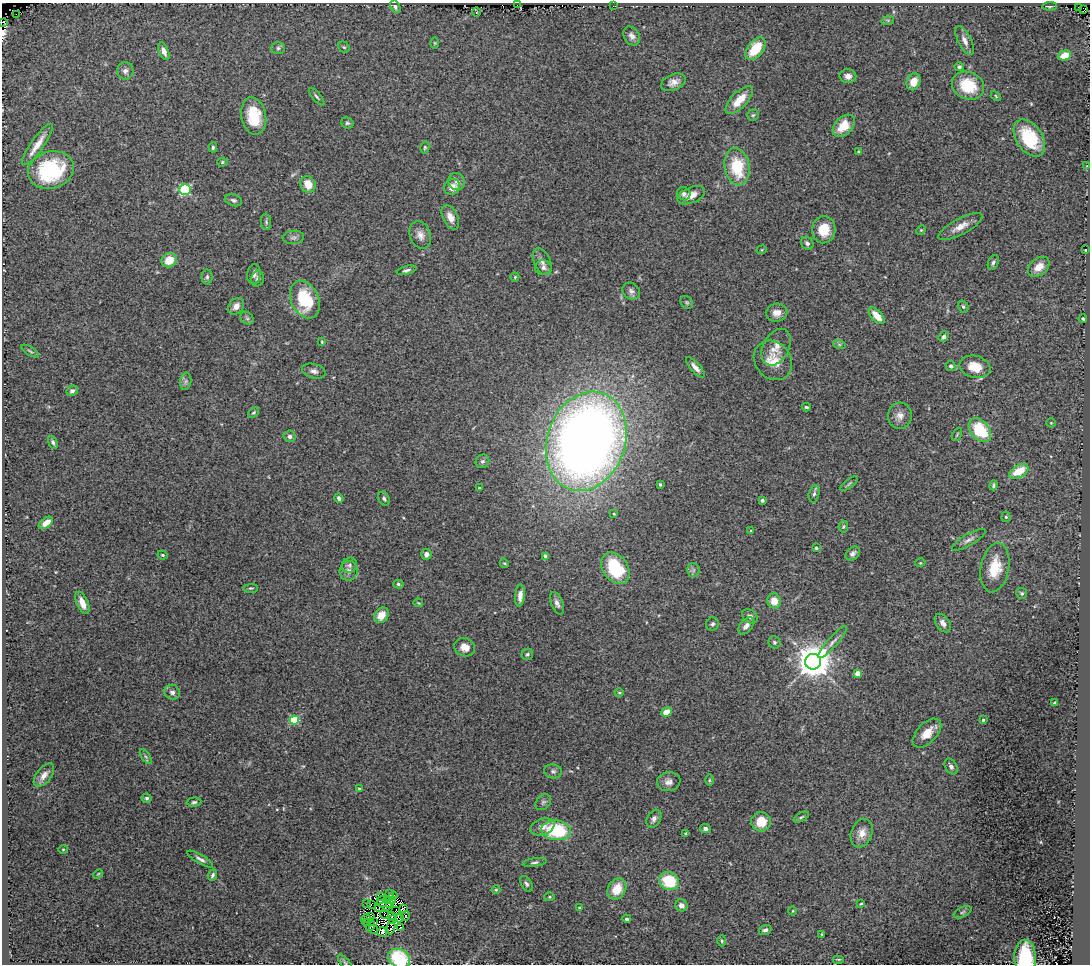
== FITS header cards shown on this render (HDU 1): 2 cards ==
NAXIS1  =                 1088
NAXIS2  =                  962

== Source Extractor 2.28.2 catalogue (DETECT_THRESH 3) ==
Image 1088 x 962 px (HDU 1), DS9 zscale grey, 1 PNG px = 1 image px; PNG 1092 x 966 px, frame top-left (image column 1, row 962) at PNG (2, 3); each listed source drawn as its Kron ellipse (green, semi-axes under 4 px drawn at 4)
Background 1.97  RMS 0.12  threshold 0.351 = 3 sigma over >= 5 px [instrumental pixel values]
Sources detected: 230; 12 with non-positive FLUX_AUTO (blend fragments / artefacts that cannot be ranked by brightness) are neither listed nor drawn; the other 218 listed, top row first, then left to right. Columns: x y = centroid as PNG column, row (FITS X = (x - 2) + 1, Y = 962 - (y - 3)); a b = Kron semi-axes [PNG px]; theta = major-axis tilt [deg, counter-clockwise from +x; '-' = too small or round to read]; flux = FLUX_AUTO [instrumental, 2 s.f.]
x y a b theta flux
517 5 2 2 - 9.1
613 6 2 2 - 200
1049 6 7 3 4 21
395 7 6 5 - 17
1078 7 3 2 - 18
1084 10 2 2 - 18
476 12 5 3 - 7
16 14 2 2 - 28
888 20 6 4 18 12
2 22 2 2 - 12
632 36 10 7 -57 39
965 41 16 6 -62 49
435 43 5 3 - 8.2
344 47 6 5 - 12
278 48 7 6 - 16
755 49 13 7 51 220
164 51 9 4 -68 40
1065 55 6 5 - 150
959 67 5 4 - 17
125 71 8 8 - 32
848 76 8 7 - 45
673 82 13 8 23 57
913 82 9 6 67 87
968 86 16 13 -23 300
996 96 6 3 -46 8.7
317 97 11 3 -50 17
739 100 18 7 46 140
753 115 6 5 - 13
254 116 19 12 -79 300
347 123 6 5 - 16
844 126 13 9 45 150
1029 138 20 13 -56 390
37 144 25 6 55 96
213 147 5 4 - 14
425 147 6 4 77 11
858 151 4 3 - 8.7
222 162 5 4 - 11
1087 166 3 2 - 4.5
737 167 19 12 -81 350
51 170 23 18 16 710
457 182 9 8 - 32
308 184 9 7 -56 110
452 187 8 7 - 79
185 190 5 5 - 830
684 194 7 6 - 23
691 195 14 8 23 79
233 200 9 5 -17 21
450 217 13 7 -63 65
266 222 8 5 -82 14
960 227 24 8 28 89
824 230 13 11 86 160
921 230 5 3 - 7.7
420 235 14 10 -70 61
293 237 11 6 4 25
807 243 7 5 -51 22
762 250 5 4 - 9.3
1085 250 2 2 - 4.3
169 260 8 7 - 130
542 262 14 8 -65 47
993 262 8 5 68 20
1039 267 12 8 39 92
543 268 8 7 - 31
406 270 10 4 13 24
254 274 10 7 83 40
207 277 7 5 89 18
515 277 4 4 - 9.6
257 279 8 6 78 22
631 291 9 8 - 32
305 300 20 13 -66 420
687 302 7 5 -46 14
236 306 9 7 50 51
963 306 6 5 - 16
777 313 11 9 10 64
877 316 10 5 -47 110
247 318 7 5 -42 17
1083 319 4 3 - 10
944 337 6 4 51 19
322 342 4 3 - 7.5
839 344 6 4 -19 14
776 347 19 13 62 95
30 351 10 4 -32 15
773 360 21 17 -50 150
951 366 5 5 - 21
695 367 13 5 -49 48
975 367 15 11 -13 160
314 371 12 7 -16 35
186 381 9 5 83 21
72 391 6 5 - 22
806 407 4 3 - 12
254 413 6 4 39 12
900 416 13 12 - 62
1051 423 5 4 - 9.1
980 430 13 9 -50 400
957 434 7 3 63 9.9
290 436 6 5 - 31
586 441 51 39 71 9400
53 442 7 4 -68 17
482 461 7 6 - 23
1019 471 10 6 29 180
660 484 4 3 - 9.2
849 484 11 3 38 14
993 485 5 3 - 15
479 488 3 3 - 10
814 494 9 5 76 21
339 498 5 4 - 23
384 499 7 5 -62 18
762 501 4 3 - 17
614 514 4 4 - 9.2
1006 517 5 4 - 11
46 523 8 4 36 63
843 526 6 4 85 12
751 531 3 3 - 10
969 540 19 5 30 39
816 548 3 3 - 11
853 553 8 6 41 29
426 554 5 5 - 39
163 555 5 3 - 8.5
545 556 4 4 - 42
504 563 5 3 - 8.4
920 563 5 3 - 6.9
349 565 8 7 - 23
615 568 17 12 -54 470
995 568 25 14 79 230
693 570 7 6 - 24
349 571 10 9 - 41
398 584 5 4 - 13
251 588 7 4 3 13
1022 593 5 5 - 13
520 596 11 5 84 48
774 601 7 7 - 90
82 603 12 5 -66 79
418 603 5 3 - 7.1
557 603 12 6 -68 34
381 615 8 6 53 91
750 616 9 6 -34 30
943 623 10 6 -55 40
712 624 6 6 - 22
746 626 10 6 50 49
774 642 6 6 - 17
833 642 21 5 48 50
465 647 10 9 - 71
527 654 6 5 - 16
813 662 8 8 - 19000
857 673 4 4 - 130
172 692 8 7 - 29
619 693 4 4 - 9.7
1055 703 4 3 - 11
667 712 5 4 - 110
294 720 5 4 - 410
983 720 3 3 - 11
927 733 18 10 46 110
146 757 8 4 -54 17
951 766 8 5 -60 25
553 771 9 7 -11 23
44 775 13 7 52 53
709 780 6 4 90 10
669 782 12 9 8 47
359 789 4 3 - 11
147 798 5 4 - 17
194 802 7 4 3 16
543 802 9 6 44 24
801 817 8 3 26 13
654 819 10 6 61 32
761 822 10 9 - 170
543 827 12 8 20 57
705 829 5 4 - 29
556 830 15 10 -6 520
686 833 4 3 - 11
862 833 15 10 68 87
63 849 4 4 - 8.1
200 859 14 4 -30 32
535 862 12 4 8 20
98 874 5 3 - 8
213 875 6 4 66 18
669 881 10 8 -29 380
526 884 9 5 -58 20
617 889 11 8 58 150
496 890 4 4 - 8
389 894 3 2 - 25
393 895 4 2 - 1.8
380 896 2 2 - 3.1
550 897 5 4 - 12
387 900 3 2 - 8.9
392 900 3 2 - 6.6
382 902 5 5 - 54
367 904 2 2 - 25
371 904 3 2 - 9.6
389 904 3 2 - 0.45
861 904 4 3 - 7.2
681 905 6 6 - 48
383 907 9 4 10 24
579 907 3 2 - 8
403 908 4 3 - 7.5
395 911 2 2 - 7.7
793 911 4 3 - 6.3
963 912 9 5 27 19
385 914 5 2 - 3.7
392 916 4 2 - 8.6
405 916 5 2 - 0.26
371 917 3 3 - 3.5
399 918 4 2 - 9.2
366 919 5 2 - 21
393 919 3 3 - 2.2
627 919 4 3 - 19
374 922 4 2 - 13
367 923 4 3 - 10
370 926 5 4 - 8.7
391 927 7 3 85 1.4
401 927 2 2 - 3.4
373 930 5 2 - 73
765 930 6 4 19 23
382 932 5 4 - 44
822 934 3 3 - 7.5
722 941 5 4 - 12
399 958 11 9 -30 440
1025 958 18 11 -88 450
839 959 6 3 0 7.6
345 963 10 3 -50 13
At the frame edge (FLAGS 8, measured only in part): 4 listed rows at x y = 2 22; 399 958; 1025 958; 345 963
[12 non-positive-flux detections neither listed nor drawn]